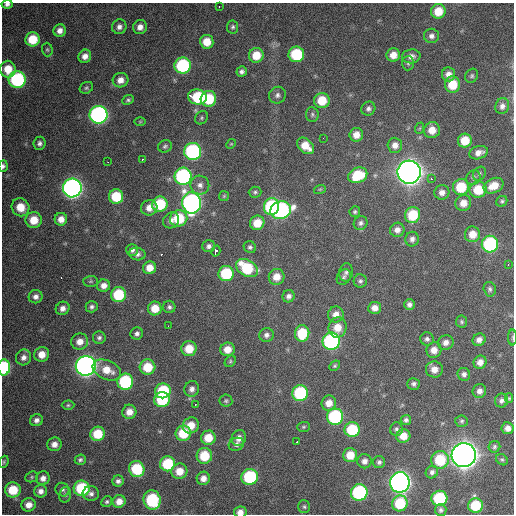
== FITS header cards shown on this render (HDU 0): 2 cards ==
NAXIS1  =                  512 / Axis length
NAXIS2  =                  512 / Axis length

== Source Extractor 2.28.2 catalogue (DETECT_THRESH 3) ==
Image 512 x 512 px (HDU 0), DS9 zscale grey, 1 PNG px = 1 image px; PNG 516 x 516 px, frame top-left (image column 1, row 512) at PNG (2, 3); each listed source drawn as its Kron ellipse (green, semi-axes under 4 px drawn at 4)
Background 2740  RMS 56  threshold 167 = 3 sigma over >= 5 px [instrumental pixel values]
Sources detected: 209; all 209 listed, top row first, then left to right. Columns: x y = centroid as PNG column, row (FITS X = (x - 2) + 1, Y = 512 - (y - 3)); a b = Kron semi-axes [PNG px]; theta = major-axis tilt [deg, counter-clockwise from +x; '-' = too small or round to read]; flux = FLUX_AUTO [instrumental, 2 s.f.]
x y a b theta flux
7 4 5 4 - 1.1e+04
219 7 2 2 - 2.8e+03
438 11 7 7 - 7.9e+04
119 27 7 7 - 1.8e+04
140 27 7 6 - 2.4e+04
233 27 6 5 - 8.1e+03
60 31 6 6 - 2.3e+04
431 36 7 7 - 1.7e+04
33 39 7 7 - 1.0e+05
207 42 7 6 - 6.0e+04
47 50 7 5 -88 6.5e+03
296 54 8 8 - 2.1e+05
256 55 7 7 - 7.1e+04
393 55 7 6 - 4.0e+04
85 56 7 6 - 2.5e+04
411 56 9 7 9 2.2e+04
408 63 7 6 - 7.6e+03
183 65 8 8 - 3.3e+05
8 69 8 7 - 6.8e+04
242 71 5 5 - 1.1e+04
449 74 7 6 - 2.7e+04
472 76 7 6 - 7.8e+03
17 80 8 8 - 4.3e+05
121 80 8 7 - 2.9e+04
452 85 8 7 - 9.7e+04
86 88 7 5 31 7.4e+03
277 95 9 8 - 1.4e+04
197 97 9 7 -11 2.3e+05
208 99 8 7 - 1.5e+05
128 100 6 4 26 7.3e+03
322 100 7 7 - 8.5e+04
502 106 8 6 69 1.8e+04
368 109 7 6 - 1.2e+04
312 114 7 6 - 8.8e+03
99 115 9 9 - 1.0e+06
202 118 7 5 56 7.1e+03
140 122 6 4 0 4.6e+03
420 128 6 3 71 4.8e+03
432 130 8 8 - 4.8e+04
356 135 7 6 - 3.5e+04
323 138 2 2 - 1.1e+04
465 141 7 7 - 7.8e+04
40 143 6 6 - 1.2e+04
231 144 5 4 - 4.3e+03
395 145 7 7 - 2.6e+04
165 146 7 6 - 8.7e+03
305 146 10 6 -42 5.9e+04
193 152 8 8 - 5.7e+05
479 153 9 6 17 2.6e+04
142 159 3 2 - 5.2e+03
108 162 2 2 - 2.2e+03
3 166 6 4 85 9.2e+03
409 172 11 11 - 3.9e+06
480 174 7 6 - 8.7e+03
358 175 10 7 24 1.3e+05
183 176 8 8 - 6.1e+05
473 177 7 7 - 1.1e+04
431 178 2 2 - 3.2e+03
200 185 9 9 - 2.2e+04
494 186 10 7 25 6.0e+04
461 187 8 8 - 1.3e+05
72 188 9 9 - 1.7e+06
320 189 6 3 18 4.6e+03
478 190 8 8 - 1.1e+05
255 192 6 5 - 7.9e+03
442 192 7 7 - 2.2e+04
116 196 7 7 - 1.2e+05
224 196 5 5 - 4.7e+03
502 201 6 5 - 6.7e+03
191 203 11 9 -82 1.4e+06
463 203 8 7 - 3.7e+04
160 204 8 7 - 1.7e+05
20 207 9 8 - 6.7e+04
272 207 8 7 - 3.8e+05
149 208 8 7 - 3.3e+04
281 210 10 8 20 7.1e+05
355 212 5 5 - 7.2e+03
413 215 8 7 - 1.3e+05
179 218 9 8 - 1.4e+05
61 219 6 6 - 3.2e+04
34 220 8 8 - 7.0e+04
171 220 8 7 - 2.0e+04
257 223 7 7 - 6.7e+04
361 223 7 6 - 1.2e+04
397 230 7 7 - 2.2e+04
472 234 8 7 - 5.1e+04
412 239 7 6 - 1.6e+04
490 244 8 8 - 3.8e+05
209 246 6 6 - 1.3e+04
250 247 6 5 - 8.7e+03
132 250 6 6 - 1.2e+04
216 251 5 3 - 3.4e+04
137 254 8 6 -10 1.5e+04
508 265 3 2 - 3.2e+03
150 268 6 6 - 4.2e+04
247 268 12 8 -28 1.9e+05
346 272 9 7 78 1.2e+04
226 274 8 7 - 1.9e+05
277 277 8 7 - 4.2e+04
344 277 8 6 57 9.7e+03
91 281 7 5 1 6.6e+03
360 281 7 6 - 9.3e+03
104 286 6 6 - 2.5e+04
490 289 7 6 - 9.5e+03
118 295 7 7 - 1.7e+05
289 296 6 6 - 1.3e+04
36 297 7 6 - 1.8e+04
409 304 5 5 - 1.4e+04
92 307 6 5 - 1.1e+04
169 307 6 6 - 1.0e+04
63 308 7 6 - 2.0e+04
155 308 7 7 - 6.2e+04
375 308 6 6 - 2.6e+04
336 314 8 8 - 2.9e+04
462 322 6 5 - 6.7e+03
168 326 2 2 - 4.1e+03
337 327 10 9 - 5.3e+04
137 333 6 6 - 1.2e+04
302 333 8 7 - 1.3e+05
266 335 7 7 - 1.5e+04
513 337 8 4 -90 5.2e+03
99 338 6 6 - 1.1e+04
427 339 7 6 - 1.1e+04
479 340 7 6 - 1.9e+04
331 341 8 8 - 6.9e+05
80 342 8 8 - 3.5e+04
446 342 8 7 - 2.1e+04
189 349 7 7 - 7.4e+04
227 349 7 6 - 4.5e+04
434 350 8 7 - 3.4e+04
42 354 7 7 - 4.2e+04
24 357 8 7 - 2.0e+04
230 361 6 5 - 6.3e+03
480 362 7 6 - 2.6e+04
86 366 10 9 - 2.1e+06
335 366 6 4 41 5.8e+03
4 367 8 6 89 2.4e+05
147 367 8 7 - 9.4e+04
434 369 8 8 - 3.3e+04
107 370 15 9 -23 6.4e+04
464 374 6 6 - 1.4e+04
125 382 8 8 - 3.1e+05
414 384 6 6 - 1.1e+04
192 389 8 7 - 1.8e+04
163 391 8 7 - 1.9e+05
479 391 7 6 - 1.9e+04
300 393 8 8 - 2.8e+05
509 398 5 4 - 4.7e+03
162 400 8 7 - 2.0e+05
226 401 6 6 - 7.5e+03
501 401 7 6 - 1.3e+04
329 403 7 7 - 3.6e+04
68 405 6 4 1 6.2e+03
195 405 2 2 - 2.6e+03
129 412 7 7 - 3.6e+04
335 417 8 8 - 4.1e+05
36 420 6 6 - 1.5e+04
406 420 5 5 - 1.0e+04
462 421 6 6 - 7.5e+03
191 425 8 7 - 5.6e+04
303 427 6 5 - 5.5e+03
508 428 6 6 - 2.4e+04
396 429 7 6 - 9.9e+03
352 430 7 7 - 1.8e+05
183 433 7 7 - 1.1e+05
98 434 7 7 - 9.9e+04
403 436 7 6 - 4.8e+04
208 438 7 7 - 6.9e+04
239 438 8 7 - 2.7e+04
297 442 2 2 - 3.8e+03
54 444 7 7 - 2.5e+04
236 444 8 6 25 1.4e+04
494 447 6 5 - 8.0e+03
350 455 7 7 - 6.2e+04
464 455 12 12 - 4.4e+06
204 456 8 7 - 1.1e+05
80 460 5 5 - 8.6e+03
440 460 9 8 - 1.4e+05
502 460 6 5 - 6.6e+03
364 461 7 7 - 1.8e+04
4 462 6 4 70 5.1e+03
379 462 6 6 - 1.0e+04
168 464 7 7 - 1.7e+05
137 469 8 7 - 1.7e+05
179 471 8 7 - 5.1e+04
432 472 6 6 - 1.2e+04
32 477 6 5 - 5.6e+03
250 477 8 8 - 3.1e+05
43 478 7 6 - 2.1e+04
203 478 7 6 - 2.6e+04
118 481 6 5 - 1.2e+04
400 482 10 9 - 2.1e+06
82 488 8 8 - 2.2e+05
13 490 8 7 - 1.1e+05
62 490 7 6 - 1.0e+04
41 491 6 6 - 2.0e+04
359 492 8 8 - 4.4e+05
91 494 8 7 - 1.5e+04
65 495 8 6 75 9.6e+03
439 498 8 7 - 2.6e+05
152 500 10 8 -76 2.4e+05
119 501 6 6 - 3.2e+04
107 502 6 5 - 6.8e+03
400 503 8 7 - 1.5e+05
29 505 7 6 - 2.9e+04
475 505 7 7 - 1.4e+05
304 507 6 6 - 7.4e+03
441 510 6 5 - 8.8e+03
240 512 6 5 - 2.4e+04
At the frame edge (FLAGS 8, measured only in part): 6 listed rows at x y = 7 4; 3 166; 513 337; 4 367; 508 428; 240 512